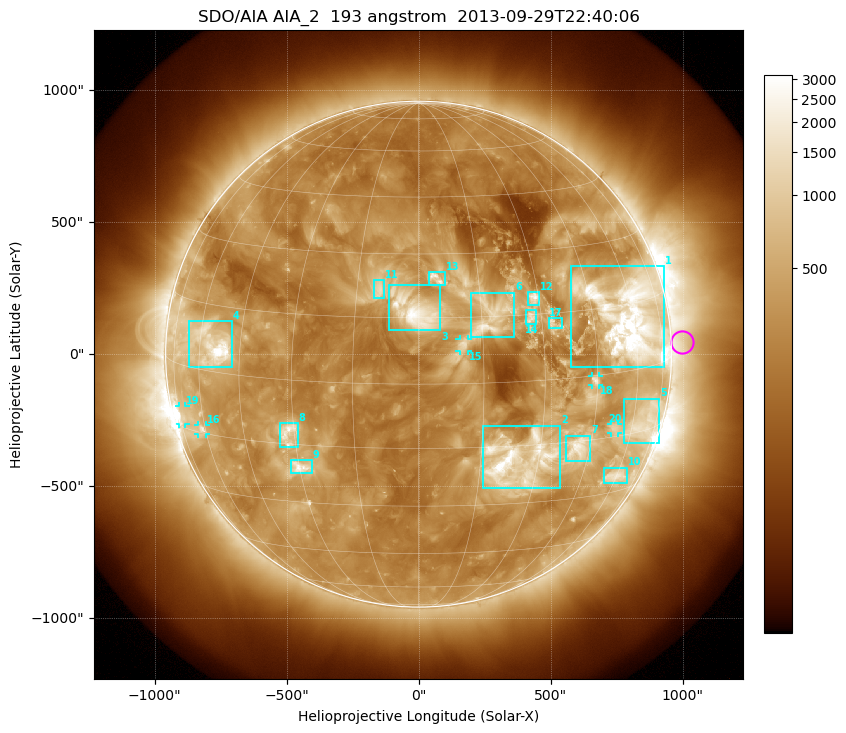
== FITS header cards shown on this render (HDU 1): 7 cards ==
TELESCOP= 'SDO/AIA'
INSTRUME= 'AIA_2'
WAVELNTH=                  193
WAVEUNIT= 'angstrom'
DATE-OBS= '2013-09-29T22:40:06.84'
CTYPE1  = 'HPLN-TAN'
CTYPE2  = 'HPLT-TAN'

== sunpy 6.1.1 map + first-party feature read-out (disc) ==
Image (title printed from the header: SDO/AIA AIA_2  193 angstrom  2013-09-29T22:40:06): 1024 x 1024 px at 2.4 arcsec/px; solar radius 958 arcsec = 399 px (full disc in frame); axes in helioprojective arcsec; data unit not stated in the header (colour bar unlabelled)
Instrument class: DISC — disc imager (sunpy class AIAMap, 193 A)
Bright regions (active regions / flare kernels): reference = the median radial profile (limb darkening/brightening removed); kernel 9 px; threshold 5 sigma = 658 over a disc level ~275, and >= 1.15x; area >= 12 px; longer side >= 10 px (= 24 arcsec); searched inside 0.97 R_sun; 26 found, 20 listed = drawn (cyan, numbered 1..; 5 of them under ~33 arcsec drawn as corner ticks so the feature stays visible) (cap 20 boxes per figure: the strongest are kept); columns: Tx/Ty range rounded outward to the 5 arcsec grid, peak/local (2 s.f.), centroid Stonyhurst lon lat
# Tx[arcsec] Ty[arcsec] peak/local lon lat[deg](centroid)
1 575..930 -50..335 17 +58 +12
2 240..535 -510..-270 13 +25 -19
3 -110..85 90..265 12 -1 +16
4 -870..-705 -50..125 15 -55 +6
5 775..915 -335..-165 5.9 +66 -13
6 195..365 65..235 7.5 +17 +15
7 560..650 -405..-310 7.5 +41 -17
8 -525..-455 -355..-260 7.4 -32 -12
9 -485..-405 -450..-400 8.1 -30 -21
10 700..790 -490..-430 6 +60 -25
11 -170..-130 210..280 5.2 -10 +21
12 415..455 185..235 7.8 +29 +19
13 35..100 260..310 6.5 +5 +24
14 405..450 115..170 5.8 +27 +14
15 155..190 10..60 5.6 +10 +9
16 -835..-805 -305..-265 5.5 -62 -14
17 495..545 95..140 4.8 +33 +12
18 655..685 -115..-85 5.3 +44 -1
19 -910..-880 -265..-195 6.4 -72 -12
20 730..755 -300..-265 4.1 +53 -13
Off-limb structures (1.02-1.3 R_sun): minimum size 162 px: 3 found; the strongest spans PA ~235..305 deg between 1.02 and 1.3 R_sun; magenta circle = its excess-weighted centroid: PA ~275 deg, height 1.04 R_sun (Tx ~1000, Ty ~45 arcsec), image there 1.9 x the reference